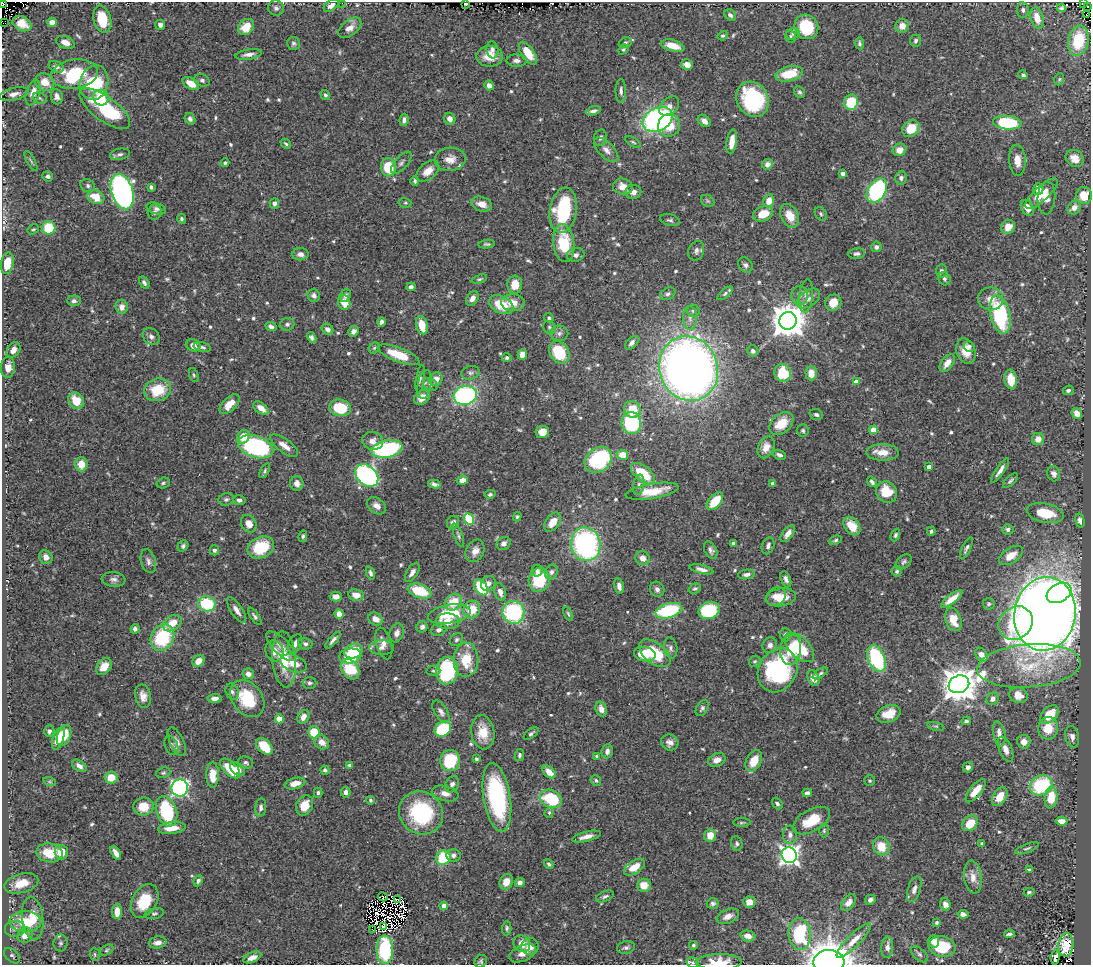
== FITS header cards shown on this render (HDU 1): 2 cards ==
NAXIS1  =                 1089
NAXIS2  =                  963

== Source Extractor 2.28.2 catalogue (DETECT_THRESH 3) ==
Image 1089 x 963 px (HDU 1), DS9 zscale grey, 1 PNG px = 1 image px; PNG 1093 x 967 px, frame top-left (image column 1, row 963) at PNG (2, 2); each listed source drawn as its Kron ellipse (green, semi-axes under 4 px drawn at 4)
Background 0.584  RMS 0.025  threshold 0.0752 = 3 sigma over >= 5 px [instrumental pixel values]
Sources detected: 642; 7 with non-positive FLUX_AUTO (blend fragments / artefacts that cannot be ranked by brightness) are neither listed nor drawn; of the other 635, the 500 brightest by FLUX_AUTO listed and drawn (135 fainter detections omitted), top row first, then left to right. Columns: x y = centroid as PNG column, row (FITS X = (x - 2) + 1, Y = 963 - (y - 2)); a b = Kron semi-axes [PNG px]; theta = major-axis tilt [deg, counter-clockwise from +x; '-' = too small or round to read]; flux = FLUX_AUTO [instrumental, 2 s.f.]
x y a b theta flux
3 3 3 2 - 77
342 3 2 2 - 28
1084 3 3 2 - 10
466 4 3 3 - 350
331 5 8 5 34 8.8
1088 6 3 2 - 16
276 8 8 8 - 6.6
1062 8 4 4 - 3.6
1023 10 8 6 -83 4.7
730 15 6 5 - 4.7
1087 15 2 2 - 10
1037 18 11 6 -74 25
102 19 14 8 -75 62
52 22 5 4 - 10
3 23 2 2 - 5.1
22 24 10 7 -26 16
160 25 5 5 - 5.7
902 26 7 6 - 13
246 27 9 7 46 31
806 27 12 11 - 70
350 28 13 7 38 14
793 34 7 5 26 3.8
723 36 5 4 - 2.8
790 36 6 5 - 3
916 41 6 5 - 3.8
1078 41 15 10 80 83
65 43 10 6 -23 13
293 43 6 6 - 4.1
625 43 7 5 29 4.3
859 43 6 4 -83 3.5
673 46 12 5 -15 27
623 49 5 4 - 2.8
492 50 8 6 -81 5.4
528 53 13 6 -56 33
249 54 13 5 8 8.3
490 56 13 10 0 31
516 61 10 6 0 7.2
687 65 6 5 - 13
56 67 8 5 -24 5.5
74 74 23 14 8 110
789 74 14 7 13 50
1023 75 5 4 - 3.3
1059 79 6 4 69 2.8
202 80 8 5 -25 4.4
45 82 10 8 -30 26
94 83 17 14 76 110
191 84 9 5 -30 23
489 85 5 4 - 7.4
621 91 12 5 90 6.1
800 92 6 5 - 3.8
33 93 13 6 72 17
14 94 15 6 12 10
325 95 5 4 - 3.8
57 97 8 6 -82 7.8
40 98 7 5 -22 3
101 98 8 7 - 34
753 99 18 15 -58 150
851 102 8 7 - 72
669 106 11 8 45 11
105 109 30 12 -36 140
593 111 7 4 18 6.1
190 119 6 5 - 4.9
450 119 6 5 - 11
658 119 16 11 26 340
404 120 6 4 83 5.4
704 121 7 5 -40 8.9
1007 123 14 7 -5 130
669 125 11 11 - 37
911 128 9 7 42 33
600 138 8 6 76 6
633 142 8 3 -32 2.9
732 142 12 5 81 18
286 144 5 3 - 2.8
606 150 15 7 -45 12
900 150 7 6 - 14
120 154 10 5 11 4.8
1075 158 9 8 - 17
450 159 15 12 3 19
1017 160 15 8 -86 18
31 161 11 3 -62 2.6
225 163 4 3 - 3.2
401 163 14 6 48 7.3
767 164 5 5 - 9.2
388 167 9 7 -81 60
428 171 13 8 39 17
843 173 4 3 - 4.8
48 176 5 5 - 4.5
901 178 6 6 - 5.7
415 181 5 4 - 3.2
88 186 7 6 - 4.5
151 187 4 3 - 3.5
623 187 10 8 -14 17
1038 189 6 5 - 16
122 191 18 10 -72 590
877 191 13 8 57 290
633 192 8 7 - 9.3
1041 194 21 7 43 27
1084 195 8 8 - 30
96 197 9 6 -26 33
1046 198 16 9 87 20
708 201 7 5 -34 3.3
769 201 6 5 - 20
274 203 5 4 - 6
405 203 6 4 -20 2.6
482 204 10 7 -17 15
1027 208 8 6 -61 15
1074 208 7 6 - 10
156 209 10 5 -17 5.5
563 210 23 13 81 120
155 212 7 7 - 5.4
763 214 10 7 20 32
821 214 7 5 -59 3.3
790 216 12 8 -63 24
182 219 4 4 - 3
670 220 10 5 -14 4.5
1008 227 7 6 - 19
49 228 7 6 - 58
33 229 6 5 - 2.6
564 243 19 10 -83 69
487 244 8 4 7 2.8
876 247 5 5 - 4.9
696 251 10 7 68 7.2
300 254 8 6 -1 8.8
857 254 8 5 7 5
576 255 9 7 15 6.9
7 263 11 6 80 39
745 265 8 6 -54 5.4
941 271 6 5 - 5.5
479 279 8 4 18 2.9
944 279 7 6 - 4.4
144 283 6 4 -57 4.4
515 285 9 7 84 24
411 287 4 3 - 5
725 293 9 4 39 4.1
668 294 8 6 27 4.5
314 296 6 6 - 5.5
345 296 7 5 64 6
799 296 9 8 - 8.2
806 296 16 7 85 11
472 299 8 5 54 9.6
809 299 13 8 34 10
991 299 12 11 - 17
74 301 7 5 3 5.3
344 302 8 6 -73 21
513 303 12 8 -3 20
833 303 8 7 - 23
501 305 13 8 -25 44
122 307 7 6 - 9.6
693 311 6 6 - 3.9
1000 315 19 10 -76 160
549 318 5 4 - 3.1
690 318 12 7 -89 8.9
788 321 9 8 - 3900
381 322 4 4 - 5.9
287 324 7 6 - 4.9
422 325 9 5 -74 29
271 326 6 4 -22 6.1
549 327 7 6 - 3.3
328 329 6 5 - 8
354 331 6 5 - 7.4
559 333 9 7 -2 6.2
151 337 9 7 -48 7.2
311 337 6 4 -59 4.7
632 343 8 5 46 6.5
193 345 7 6 - 11
969 346 6 5 - 4.9
202 347 9 4 -14 4.5
374 348 6 5 - 2.6
13 350 8 6 55 12
753 351 6 5 - 6
966 351 13 9 -70 25
559 352 12 9 -54 79
522 354 5 4 - 17
399 355 22 7 -20 46
507 358 5 4 - 3.6
947 363 10 5 54 15
8 367 10 7 86 14
689 368 33 29 -70 1600
470 373 9 6 15 5
783 373 9 8 - 58
811 373 7 5 -88 19
194 375 7 4 -69 2.6
420 379 14 4 82 4.4
436 379 7 6 - 14
1011 379 10 6 -82 26
856 382 4 4 - 17
425 384 14 7 79 7.8
430 384 8 6 -38 5.1
158 390 13 11 17 55
1068 390 5 4 - 4.5
465 395 11 9 16 270
422 397 9 6 37 16
76 401 9 7 -55 33
230 404 12 6 44 19
261 408 9 5 -38 13
340 408 11 8 -12 71
632 409 9 8 - 38
1077 413 6 5 - 11
816 415 7 5 -20 4.2
631 423 11 10 - 130
781 423 14 9 43 33
873 430 4 4 - 35
803 431 6 6 - 3.4
542 432 7 6 - 17
243 437 7 6 - 23
1038 439 6 6 - 11
373 441 10 9 - 11
284 446 16 6 -36 13
256 447 18 10 -19 230
766 447 11 8 65 17
387 449 15 8 11 220
883 452 16 8 0 21
623 455 5 5 - 32
779 455 7 4 -22 5
598 460 15 11 38 180
81 464 7 6 - 24
929 467 4 3 - 9
1000 470 14 4 55 9.9
265 471 8 4 60 3.1
643 474 14 7 -39 48
1054 474 7 6 - 6.3
367 475 13 9 -42 350
462 480 5 4 - 12
1010 481 9 4 43 4
872 482 6 3 -54 4.3
163 483 7 5 17 3.1
297 483 7 6 - 10
434 484 6 4 -15 5.2
773 484 4 4 - 7.8
639 485 10 5 80 6
652 491 27 7 9 39
887 492 11 10 - 44
490 494 5 4 - 3.3
226 499 8 6 15 4.2
239 500 6 5 - 5.8
715 501 10 6 50 39
377 506 10 7 -38 11
1045 513 19 9 -12 42
517 517 5 4 - 2.8
469 519 6 5 - 90
1080 521 7 4 -75 6.9
553 522 11 6 52 19
453 523 7 6 - 7.7
249 524 9 7 -59 14
852 526 10 7 -52 29
1008 529 5 5 - 4.6
931 531 4 4 - 3.1
788 533 10 5 53 10
458 535 12 3 -70 3.6
895 535 6 4 66 3.4
303 536 6 4 80 3
835 540 6 4 27 3
733 543 4 3 - 3.5
504 544 7 6 - 5.9
586 544 17 14 -76 330
183 546 6 5 - 3.6
768 546 9 6 70 6.2
261 547 14 10 25 64
966 548 12 4 65 4.3
214 550 5 5 - 4.3
711 550 9 6 -63 5.8
475 551 12 8 61 13
1011 555 13 7 32 21
46 557 7 6 - 9.7
643 558 7 7 - 12
148 561 12 7 -73 7.7
904 562 9 6 42 4.3
702 569 12 4 -13 8.6
537 571 6 5 - 5.3
897 571 5 5 - 3.8
412 572 11 5 58 8.4
551 572 7 6 - 6
370 573 7 4 -72 4.5
746 574 9 5 6 5.2
114 579 12 7 -5 7.7
786 579 8 5 -69 6.2
539 580 12 10 78 71
488 583 8 6 45 7.5
619 586 8 5 -78 8.2
481 587 9 6 -53 75
695 588 6 5 - 3.1
657 589 8 7 - 6.4
420 591 12 7 -19 65
500 592 9 5 -73 9.4
1059 593 13 9 30 200
356 595 8 6 -10 16
776 596 11 8 35 15
336 597 6 5 - 12
781 597 15 9 8 28
952 599 13 4 37 18
453 602 9 7 42 39
207 604 9 7 -18 88
989 604 6 6 - 3.2
237 610 15 6 -57 9.5
472 610 9 8 - 33
709 610 11 8 20 110
669 611 14 7 15 140
513 612 11 10 - 170
339 614 5 4 - 14
449 614 21 9 9 75
568 614 7 3 -65 2.5
1045 614 37 30 80 3800
255 616 10 4 -55 4.5
376 619 7 6 - 15
953 619 12 7 -71 28
448 621 12 8 -2 19
172 623 10 7 34 25
1016 623 18 15 41 100
422 627 6 5 - 6.5
135 629 5 4 - 6
439 630 8 6 18 6.8
397 633 9 7 71 8
785 635 7 5 -88 6.5
162 638 14 11 62 110
333 640 10 3 49 6.3
456 640 7 5 46 3.8
384 643 16 7 -74 11
295 644 10 6 61 12
305 644 7 5 -15 4.8
770 645 8 7 - 7
281 646 19 8 -45 13
382 647 12 7 1 8.9
799 647 18 10 -45 59
671 648 10 6 -81 6.1
791 650 15 10 82 35
274 651 10 9 - 15
353 651 9 7 21 42
655 653 18 10 -38 72
645 654 11 7 -9 34
981 655 7 5 -56 15
350 656 11 7 7 59
284 659 28 12 -86 53
876 659 14 8 -68 140
466 660 17 12 88 47
198 661 6 5 - 16
755 661 6 5 - 3.1
294 664 14 8 -21 21
1029 666 52 21 4 110
104 667 9 7 50 17
350 669 11 8 -54 56
778 670 23 19 60 230
433 671 7 5 -2 3.2
447 671 14 11 83 150
820 673 8 3 34 3.1
248 674 6 5 - 8.8
813 678 8 5 -63 15
310 683 7 6 - 4.7
959 684 10 8 20 3900
232 692 8 6 -71 5.1
1018 695 9 7 -20 19
143 696 12 8 -78 13
215 698 7 4 4 7.5
247 699 20 15 -52 76
993 699 6 5 - 7.9
702 708 8 5 60 4.5
601 709 7 5 -70 12
441 712 12 6 -58 7.3
888 714 12 8 22 28
1049 714 11 7 45 35
303 717 7 5 57 12
279 719 4 4 - 32
966 721 5 4 - 4.4
936 726 8 3 -13 2.7
1048 728 11 10 - 30
443 729 9 7 34 86
49 731 6 5 - 4.5
314 732 6 5 - 43
483 732 17 11 -82 33
531 733 8 4 35 3.4
999 734 12 6 -78 14
64 736 11 6 68 34
1072 737 11 7 -78 7.7
58 739 11 5 71 27
177 742 16 7 -64 9.1
322 742 8 6 -42 14
1024 742 7 6 - 13
670 743 9 8 - 8.8
171 745 10 6 -69 5.9
264 746 10 6 -46 47
1006 749 13 6 -67 12
607 751 7 5 83 7.6
519 755 6 5 - 3.8
597 756 4 4 - 2.7
476 759 3 3 - 3.3
717 760 9 6 21 12
450 761 10 10 - 84
754 761 11 7 62 31
246 763 7 6 - 4.2
350 765 4 4 - 3.9
79 766 8 5 -33 7.4
968 767 5 5 - 5.9
230 768 12 6 -45 48
238 769 8 5 -37 12
325 770 5 4 - 3.5
549 772 8 5 -45 16
163 773 7 5 19 3.1
213 775 12 6 90 27
111 777 6 6 - 24
596 781 5 5 - 3.7
870 781 5 5 - 3
50 782 6 4 -18 2.6
295 783 10 5 13 15
452 784 8 6 61 6.4
1041 785 11 9 25 120
180 788 8 8 - 440
976 791 14 5 51 27
346 792 5 4 - 7.7
318 793 5 4 - 3.7
807 793 5 4 - 6.8
445 794 14 7 -14 12
497 797 35 13 -81 200
1000 797 10 6 57 25
1051 798 11 6 83 44
551 799 12 8 -25 84
370 800 4 3 - 2.8
777 804 6 4 -51 4.4
305 805 10 8 62 29
144 807 10 9 - 31
261 807 9 5 82 5.3
166 811 16 10 -71 120
549 812 5 4 - 2.8
421 813 23 21 -36 150
812 821 20 11 30 48
1061 821 6 4 -6 14
742 823 9 3 1 2.6
970 823 9 7 43 37
172 828 14 6 7 24
824 831 7 5 88 2.8
710 835 6 6 - 25
790 835 9 7 -89 7.5
586 837 15 5 14 12
982 843 4 3 - 3.3
737 844 7 5 -79 4
881 846 9 8 - 32
1027 848 12 4 21 4.1
61 852 7 6 - 25
49 853 13 9 -8 41
116 853 8 4 -60 9.9
453 855 7 6 - 6.2
789 855 8 7 - 870
443 858 7 7 - 60
549 864 5 4 - 3.3
634 867 12 6 34 25
1029 870 4 3 - 2.6
973 877 16 8 -83 15
198 881 6 4 65 3.9
506 882 8 6 65 15
520 882 5 4 - 6.1
21 883 17 9 15 31
644 885 7 6 - 22
914 889 13 6 72 8.5
1029 892 5 4 - 3.2
605 896 9 5 22 4.5
383 897 5 4 - 5.1
397 899 4 2 - 3.3
870 900 5 4 - 5.8
145 901 18 12 61 59
749 902 6 5 - 11
713 903 6 5 - 3.9
848 903 9 6 51 8.5
945 904 6 5 - 11
444 906 4 4 - 17
117 911 8 5 87 18
154 914 10 5 12 3.9
963 914 5 4 - 6.5
728 916 12 7 23 12
33 918 22 10 -84 32
25 922 16 10 0 68
936 922 4 3 - 3.4
384 926 3 3 - 3.2
507 928 7 5 88 3.6
15 929 10 8 5 10
372 930 3 2 - 2.5
799 934 16 11 -84 130
1009 934 5 3 - 4.2
25 935 8 7 - 21
748 936 7 5 -13 10
854 940 23 6 45 18
933 941 6 5 - 11
61 943 8 7 - 4.6
158 943 9 6 9 8.8
522 944 9 8 - 15
693 945 4 4 - 3.3
1066 945 12 7 84 34
530 946 9 8 - 16
942 946 13 10 -12 62
626 947 9 6 12 4.8
887 947 10 6 86 7.4
106 950 7 5 28 3
385 950 14 8 -90 130
523 953 14 7 23 13
95 954 7 5 -87 3.2
919 954 10 5 -41 4.4
12 956 9 6 -42 5.3
252 957 9 5 23 10
1055 957 7 4 83 5.3
481 961 7 6 - 3.6
719 962 22 8 1 31
829 962 15 12 2 2500
692 963 6 5 - 3.4
At the frame edge (FLAGS 8, measured only in part): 7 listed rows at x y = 3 3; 342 3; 1084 3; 466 4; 3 23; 719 962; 829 962
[135 fainter detections neither listed nor drawn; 7 non-positive-flux detections neither listed nor drawn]